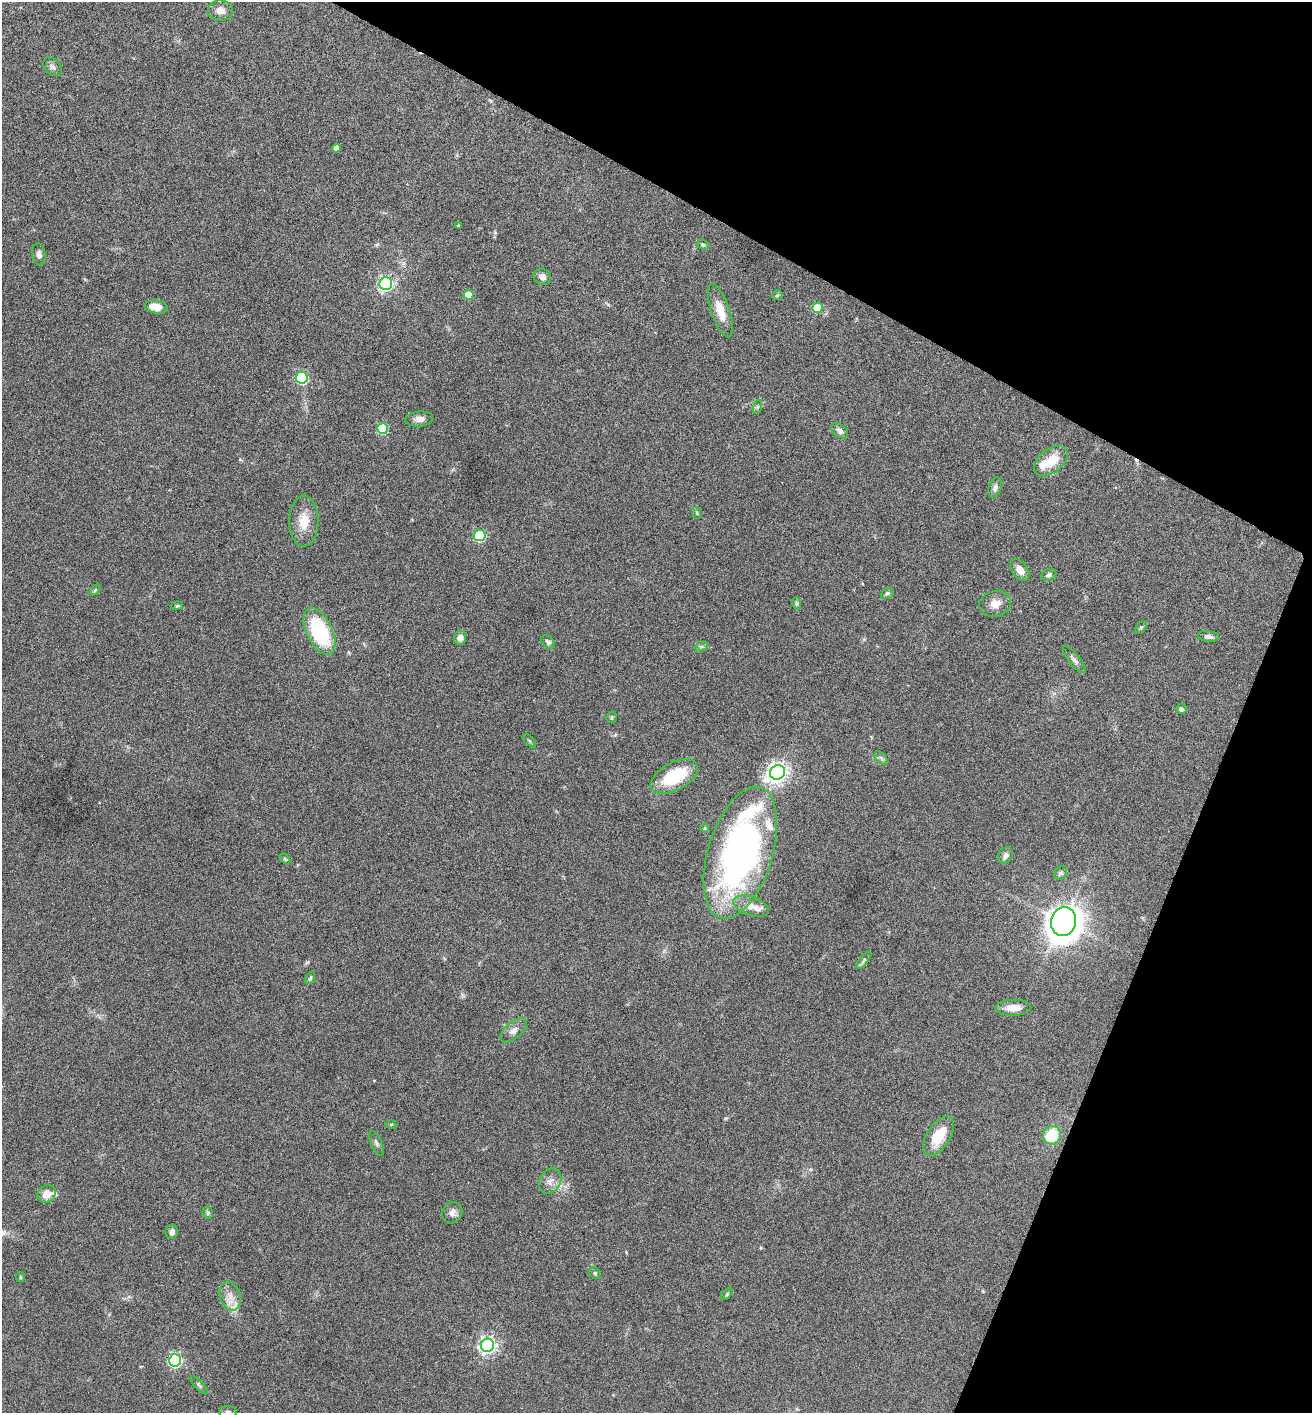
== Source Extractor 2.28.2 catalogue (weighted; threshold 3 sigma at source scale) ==
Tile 8 of 4 x 4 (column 4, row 2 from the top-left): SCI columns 4072-5381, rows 2828-4238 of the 5660 x 5650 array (HDU 1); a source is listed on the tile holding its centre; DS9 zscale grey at full resolution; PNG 1314 x 1415 px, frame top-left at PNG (2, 2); each listed source drawn as its Kron ellipse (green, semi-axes under 4 px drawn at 4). Shown black and unused: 23% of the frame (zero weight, under 4 of 8 exposures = <1% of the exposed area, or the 3 px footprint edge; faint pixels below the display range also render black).
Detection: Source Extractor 2.28.2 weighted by HDU 2 'WHT'; one run over the whole footprint, this tile lists its part. Background 0.0556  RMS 0.004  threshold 0.0164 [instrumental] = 3 sigma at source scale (4.09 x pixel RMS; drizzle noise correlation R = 1.36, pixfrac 0.8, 0.05/0.05 arcsec/px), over >= 5 px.
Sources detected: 76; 5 inside a brighter listed object's ellipse — not listed separately; the other 71 listed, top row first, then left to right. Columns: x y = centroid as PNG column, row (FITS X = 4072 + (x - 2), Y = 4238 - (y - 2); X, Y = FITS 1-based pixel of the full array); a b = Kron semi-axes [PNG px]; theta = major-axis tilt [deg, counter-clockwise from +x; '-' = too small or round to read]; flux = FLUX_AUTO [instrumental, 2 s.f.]
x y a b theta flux
221 10 12 10 -7 3
52 67 11 7 -45 1.3
336 148 4 4 - 1.6
458 226 4 3 - 0.35
703 245 6 5 - 0.65
39 254 11 6 -83 1.5
542 277 9 7 -39 1.8
386 284 6 6 - 94
469 295 5 5 - 10
777 295 5 5 - 0.62
156 307 11 6 -8 5.2
817 308 5 5 - 13
720 311 28 9 -71 6
302 378 6 5 - 39
757 407 7 4 71 0.61
419 419 14 7 4 2.2
382 428 5 5 - 20
840 431 10 6 -40 1.5
1051 461 19 11 38 8.4
995 488 10 6 73 1.4
697 513 6 3 -72 0.48
304 521 25 14 90 7.2
480 536 6 5 - 30
1020 570 12 7 -55 3
1049 575 8 5 24 0.86
95 590 6 4 45 0.51
887 593 7 5 28 0.78
796 603 6 4 -72 0.54
995 604 16 13 14 3.9
177 606 6 4 9 0.58
1141 627 7 4 44 0.61
319 632 25 13 -65 29
1208 636 11 5 -7 1.2
460 638 7 6 - 2.5
548 642 8 5 -45 0.97
701 647 7 4 19 0.68
1074 660 17 5 -51 1.7
1181 709 5 5 - 1.4
611 717 6 4 56 0.56
529 741 8 3 -45 0.51
881 758 8 5 -46 0.88
778 772 8 7 - 220
674 776 26 14 28 18
704 828 5 3 - 0.35
740 853 68 32 73 140
1005 855 9 7 55 1.7
285 859 6 4 -46 0.47
1061 873 7 6 - 0.86
751 906 19 9 -18 4.8
1063 921 14 12 75 550
864 960 11 4 51 0.87
310 978 6 4 62 0.53
1013 1008 18 8 1 4.5
514 1030 16 8 40 2.4
391 1125 5 3 - 0.42
1052 1135 9 8 - 15
938 1136 22 11 58 8.6
377 1143 13 5 -66 1.1
550 1181 13 10 60 2.6
47 1194 9 8 - 3.9
208 1212 6 5 - 0.65
452 1213 11 9 55 2
172 1232 7 6 - 1.4
595 1273 6 5 - 0.54
20 1277 5 4 - 0.45
727 1294 7 4 47 0.52
230 1296 15 10 -69 3.8
487 1345 7 6 - 130
175 1360 6 6 - 67
199 1385 11 4 -46 0.78
228 1412 9 6 -1 1.1
Isophote crosses this tile's border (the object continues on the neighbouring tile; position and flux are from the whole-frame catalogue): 1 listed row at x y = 228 1412